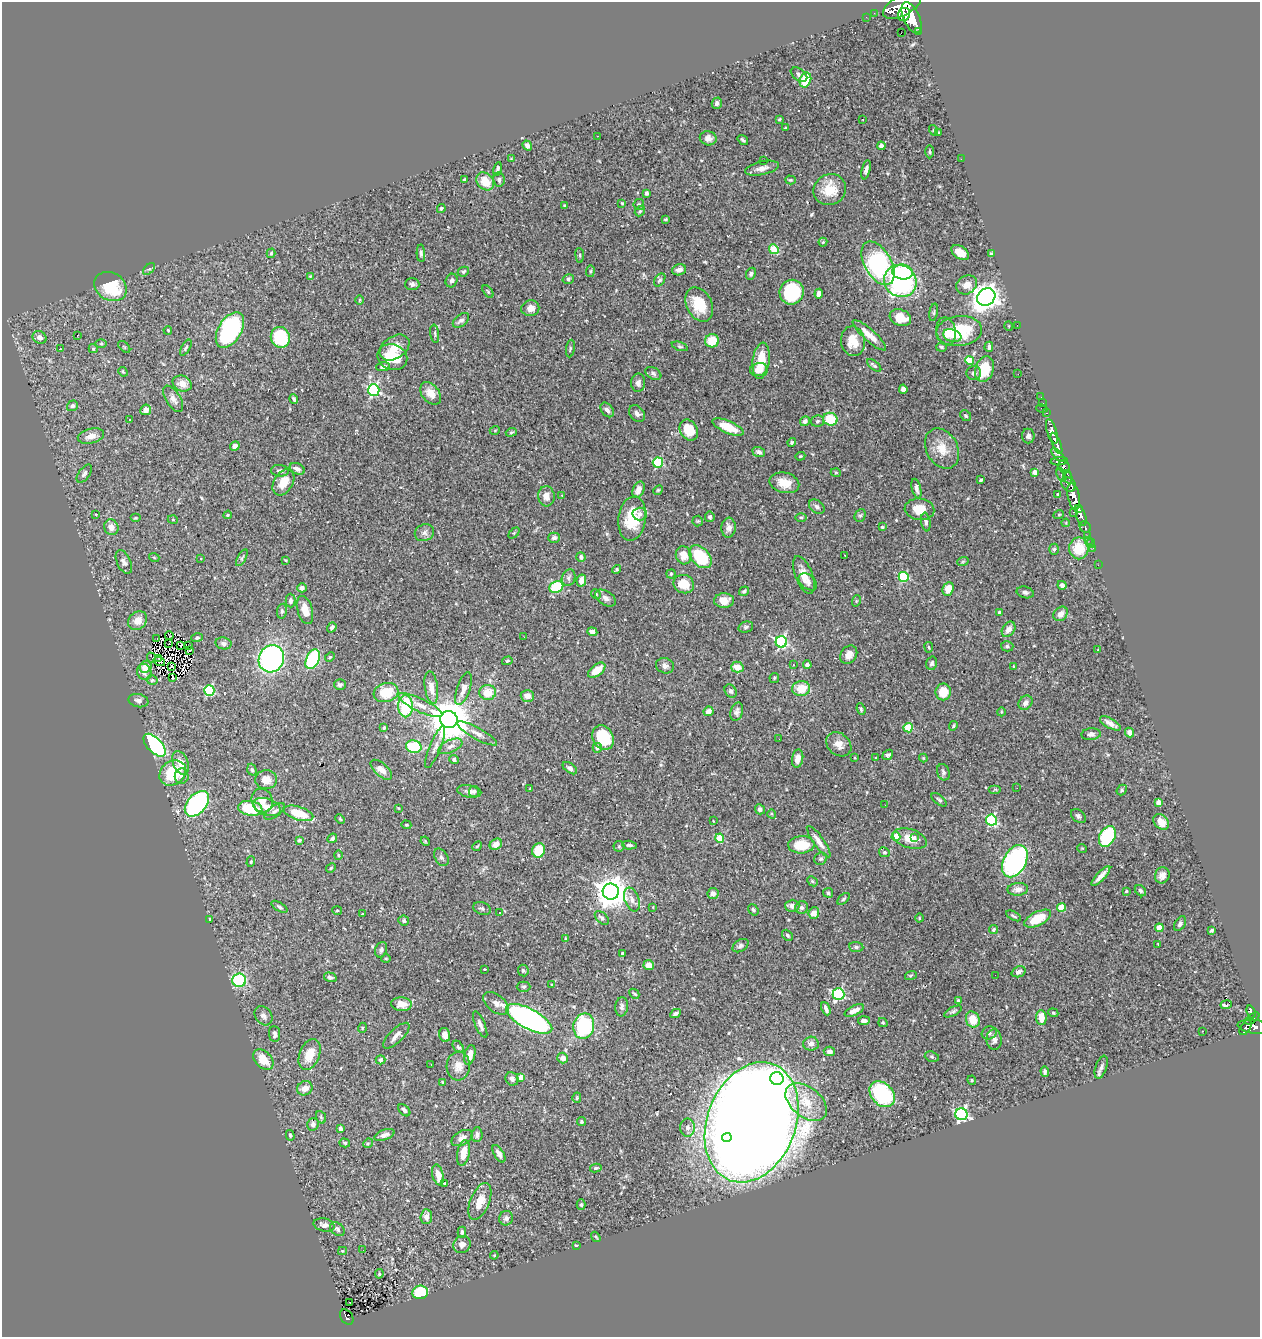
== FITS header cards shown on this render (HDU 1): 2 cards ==
NAXIS1  =                 1258
NAXIS2  =                 1335

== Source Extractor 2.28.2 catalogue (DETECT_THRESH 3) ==
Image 1258 x 1335 px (HDU 1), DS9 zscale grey, 1 PNG px = 1 image px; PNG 1262 x 1339 px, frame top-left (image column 1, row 1335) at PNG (2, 2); each listed source drawn as its Kron ellipse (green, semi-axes under 4 px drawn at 4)
Background 0.546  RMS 0.026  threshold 0.0775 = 3 sigma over >= 5 px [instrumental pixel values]
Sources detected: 501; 1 with non-positive FLUX_AUTO (blend fragments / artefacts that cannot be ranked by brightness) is neither listed nor drawn; the other 500 listed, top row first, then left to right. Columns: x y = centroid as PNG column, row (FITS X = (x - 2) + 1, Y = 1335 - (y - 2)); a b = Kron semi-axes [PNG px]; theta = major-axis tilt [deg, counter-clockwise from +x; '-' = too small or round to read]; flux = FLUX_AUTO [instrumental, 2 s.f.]
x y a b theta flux
902 6 20 10 28 4900
874 13 2 2 - 5.1
904 14 7 6 - 1200
866 17 2 2 - 4
911 18 16 8 -65 4200
919 32 3 3 - 85
901 33 3 2 - 1.2
799 75 9 5 -37 4.8
805 80 7 5 69 45
717 103 5 5 - 5
779 119 3 2 - 1.8
863 120 2 2 - 0.9
786 128 4 2 - 1.6
933 130 5 3 - 1.4
939 133 4 3 - 3.2
597 136 2 2 - 0.82
708 138 8 7 - 9.1
743 140 6 3 -36 2.9
527 146 5 4 - 6.3
881 146 4 4 - 5.3
930 152 7 3 -89 2.2
511 159 4 3 - 1.4
961 159 3 2 - 1.7
763 161 2 2 - 22
762 168 17 6 12 12
498 169 7 3 79 3.5
866 170 10 4 76 6.6
464 180 3 3 - 4.5
499 180 7 6 - 5.2
790 180 5 4 - 2.3
485 181 10 7 -48 30
830 190 16 15 - 39
647 193 4 3 - 3.5
622 203 4 3 - 1.6
639 204 5 5 - 3.5
565 206 3 3 - 2.7
441 208 4 4 - 2.8
640 211 6 4 48 2.6
665 219 4 3 - 2.3
823 242 4 4 - 2
774 249 5 4 - 43
271 253 5 3 - 2.7
421 253 8 4 -88 3.7
960 253 10 6 -35 19
991 254 4 3 - 2.5
580 255 7 4 -83 2.5
878 263 24 13 -60 270
149 269 7 4 42 3.2
679 270 7 5 18 9.1
590 271 6 3 82 2
463 272 6 4 28 3.1
902 272 10 7 -5 85
751 274 6 4 65 4.1
310 276 4 3 - 1.3
568 279 6 4 15 2.7
452 280 7 5 64 4.2
660 280 7 5 57 3.6
900 281 17 15 -42 250
412 284 7 6 - 5.7
967 285 11 9 34 15
111 287 17 13 -30 76
488 291 7 4 -52 2.3
792 292 12 12 - 120
819 294 5 4 - 6.7
986 297 10 8 37 1800
360 300 5 3 - 1.6
699 304 18 12 -63 43
530 308 9 8 - 12
934 312 9 4 79 3.1
900 318 11 8 -20 34
461 320 9 5 39 5.2
1017 325 2 2 - 130
1009 326 5 3 - 1.2
168 330 4 3 - 1.8
230 330 20 11 59 250
946 331 14 9 -80 17
959 331 23 15 6 83
435 334 9 3 -82 2.8
869 335 22 6 -42 20
77 336 2 2 - 22
952 336 9 6 -15 12
40 337 7 6 - 9.1
280 337 10 9 - 110
712 341 7 6 - 39
853 341 15 12 -80 28
101 344 6 4 0 2
680 346 8 4 -18 2.7
124 347 7 2 -45 1.5
942 347 5 4 - 2.9
989 347 5 4 - 4.8
186 348 9 4 60 2.9
394 348 16 11 34 21
60 349 4 4 - 1.6
93 349 4 4 - 2.5
570 349 9 3 82 2.2
392 357 15 12 -21 55
970 360 4 4 - 40
761 361 18 8 82 37
874 365 8 3 -38 3.6
383 367 7 4 2 4.7
985 369 13 9 72 50
759 370 8 6 16 21
123 372 5 4 - 2
653 373 8 5 -31 4.2
974 373 7 7 - 4.9
1018 374 3 2 - 1.5
182 383 10 7 -23 15
638 383 9 7 87 6.8
903 389 5 4 - 6.5
374 390 6 5 - 250
431 393 13 8 -51 21
1041 397 2 2 - 10
173 399 15 7 -58 10
294 399 5 3 - 3.9
1043 403 2 2 - 9
72 406 6 5 - 4.1
1042 408 6 3 -15 69
146 410 5 5 - 8.7
607 410 8 5 -51 6.6
1046 413 3 2 - 24
637 414 9 7 -47 7.1
966 416 6 5 - 2.5
830 419 7 6 - 49
130 420 3 3 - 4.2
805 421 5 4 - 5.3
818 421 6 5 - 3.7
728 427 16 6 -23 39
495 430 5 3 - 1.7
689 430 11 8 -59 41
1052 431 13 5 -73 1700
511 432 6 4 20 2.4
91 436 13 7 14 12
1028 436 7 6 - 4.4
792 442 4 4 - 2.4
1056 443 11 4 -68 1300
235 446 5 4 - 9.3
942 449 21 15 -60 32
759 452 6 4 -20 5.8
1058 455 8 4 -47 480
800 456 5 4 - 1.9
1059 461 8 3 4 420
658 462 5 5 - 120
1064 467 7 5 -64 540
297 469 8 5 -26 7.3
280 471 9 6 -4 5.5
1035 472 4 4 - 16
836 473 5 3 - 1.5
84 474 10 5 54 4.9
1061 475 7 3 -65 130
1068 477 7 3 -74 330
981 480 3 3 - 2.8
283 482 14 9 59 27
784 483 15 10 -14 28
1069 484 8 6 -44 1100
916 488 10 4 -76 7.4
638 490 8 5 66 12
658 490 5 4 - 2.1
1058 494 3 3 - 3.6
562 495 2 2 - 1.5
546 496 10 8 -85 13
1074 496 13 6 -79 2800
817 507 9 6 -40 5.3
919 509 15 11 -5 27
1079 509 4 3 - 470
1073 512 3 2 - 23
96 514 4 3 - 1.2
640 514 7 6 - 6.9
1059 514 5 3 - 1.3
228 515 4 3 - 2.2
860 515 6 5 - 3
1081 516 10 4 -72 1100
710 517 5 5 - 3.7
801 517 6 4 -1 2.3
135 518 5 4 - 1.9
632 518 22 13 82 63
173 520 5 3 - 1.7
698 521 5 5 - 2.1
926 522 9 4 -81 4.6
1066 523 4 3 - 1.5
111 527 8 7 - 12
882 527 3 3 - 1.9
1085 527 6 5 - 240
729 528 10 7 86 8.5
424 533 10 8 23 7.4
514 533 6 4 45 2.1
1087 536 4 3 - 120
554 538 6 5 - 4.8
1088 540 3 2 - 5.3
1091 543 5 3 - 43
1079 548 11 10 - 46
1093 548 2 2 - 7.7
1054 549 5 4 - 2.9
684 555 9 8 - 20
845 555 3 2 - 2.2
154 557 5 3 - 1.6
581 557 5 4 - 4.7
700 557 13 9 -47 87
242 558 9 3 61 3
201 559 3 3 - 5.4
286 560 4 2 - 1.3
963 561 6 3 20 2
124 562 13 7 -66 6.7
1098 565 2 2 - 6.3
616 569 4 4 - 2.5
671 574 4 4 - 2.4
804 575 20 8 -69 21
904 577 5 5 - 130
569 578 8 6 71 5.7
581 580 6 5 - 12
808 582 10 7 -39 6.6
684 584 10 9 - 33
1062 585 4 4 - 5.2
556 587 7 5 23 92
302 588 5 4 - 7.5
948 589 7 5 66 26
744 591 5 4 - 3.4
1025 592 9 5 -15 4.8
596 594 5 4 - 2.3
606 598 11 7 -32 7.2
291 601 7 5 -89 4.7
724 601 10 7 2 18
856 601 6 3 72 1.8
305 610 14 7 -73 21
282 611 7 5 81 3.2
999 612 4 3 - 3.2
1061 614 8 6 47 10
138 621 10 8 42 18
332 627 5 4 - 4
746 627 7 5 16 4.2
1009 629 8 6 56 11
592 632 5 4 - 6
169 636 4 2 - 1.5
524 637 3 2 - 1.7
197 638 6 4 17 2.9
157 639 3 2 - 3.3
781 642 6 5 - 260
223 643 8 6 -10 5.1
169 644 3 2 - 1.8
181 645 3 2 - 1.9
188 646 3 2 - 2.6
1007 646 6 5 - 3.5
929 647 5 3 - 1.6
190 650 3 2 - 0.21
1098 650 3 3 - 1.2
849 655 10 8 53 12
330 657 5 4 - 2.5
151 658 5 2 - 0.54
159 658 3 2 - 1.3
271 659 14 12 64 380
313 659 10 6 65 200
507 661 5 4 - 2.3
159 662 6 2 -17 0.59
932 663 7 5 75 3.9
793 665 3 3 - 1.2
807 665 4 4 - 6.8
172 666 3 2 - 1
665 666 9 7 -19 7.2
1014 666 3 2 - 1.5
146 667 6 5 - 15
737 667 6 5 - 20
597 670 10 5 38 24
144 672 8 7 - 8.9
173 678 4 3 - 9.1
774 678 5 4 - 2.3
152 680 5 4 - 2.8
340 685 6 5 - 4.5
431 688 16 6 -82 17
464 689 17 6 71 14
801 689 9 7 13 33
209 690 5 5 - 140
731 691 7 5 -57 4.3
488 692 8 7 - 32
943 692 8 8 - 27
386 693 12 9 16 55
527 696 7 6 - 13
138 701 10 6 -14 6.4
1025 703 8 6 47 8.4
420 705 24 6 -25 20
406 706 11 7 90 100
861 709 6 3 -69 2.5
708 711 5 4 - 13
737 712 9 6 74 6.1
1001 712 4 3 - 1.5
449 719 9 8 - 6000
1110 723 11 5 -30 11
953 726 5 3 - 2.2
384 728 4 3 - 2.9
908 728 4 4 - 59
1130 732 5 4 - 9.5
477 733 22 6 -29 12
1091 734 9 6 4 5.3
603 738 13 10 -63 83
779 739 2 2 - 2.8
839 744 14 10 -42 15
154 745 14 7 -46 270
450 746 13 6 25 8.7
414 747 8 6 -13 87
435 747 22 5 68 11
597 748 5 4 - 7.1
888 755 6 4 40 4
876 757 3 2 - 1.2
798 758 9 5 80 15
855 758 4 2 - 1.2
923 758 4 4 - 1.6
454 759 5 4 - 6.4
181 763 12 7 -67 20
570 768 8 5 -37 5.1
252 770 6 4 -71 3.1
381 770 13 6 -42 14
943 772 8 6 -72 4.2
173 773 14 11 37 74
182 776 7 7 - 6.2
266 780 11 9 7 17
1017 788 2 2 - 2.3
530 789 3 2 - 1.7
995 789 6 4 0 1.8
1122 790 6 4 50 3.4
469 791 12 6 -10 7.8
474 792 6 5 - 3.8
939 800 9 4 -39 3.8
262 801 12 10 -64 17
1158 803 4 4 - 19
197 804 15 9 48 300
885 805 2 2 - 1.7
267 807 14 8 -18 19
250 808 12 7 -10 67
398 808 4 3 - 1.3
760 809 5 5 - 6.1
275 811 12 5 37 5.8
299 813 15 6 -17 44
772 814 5 3 - 1.6
1078 816 8 6 -38 4.8
340 819 5 3 - 1.7
991 820 5 5 - 160
713 821 3 2 - 2.2
1161 822 9 6 -46 19
406 825 5 4 - 2
896 837 4 4 - 42
914 837 3 3 - 3.4
1107 837 11 7 63 130
332 838 5 4 - 4.8
720 838 4 4 - 53
910 839 17 9 -17 24
299 840 4 3 - 2.4
425 841 5 4 - 1.8
819 842 19 5 -54 15
496 844 6 5 - 10
629 845 7 4 -4 3.7
801 845 13 8 4 44
477 846 5 4 - 2
619 846 5 5 - 2.6
1082 848 5 3 - 1.4
539 850 7 6 - 50
884 852 6 4 -27 2.7
338 855 5 3 - 2
441 857 9 6 -60 4.6
821 859 6 6 - 4
1015 861 17 11 62 360
251 862 5 4 - 1.9
331 868 5 4 - 2.2
1162 875 8 7 - 9.3
1101 876 13 4 47 11
812 881 6 4 -45 2.6
1018 889 10 6 3 11
1126 891 3 3 - 2.7
1140 891 6 5 - 3.8
611 892 8 8 - 3000
828 893 5 5 - 3.1
713 894 5 5 - 11
632 899 12 7 -69 11
843 899 7 4 43 2.5
792 906 7 6 - 8
279 907 9 4 -31 3.4
653 907 3 3 - 1.3
1062 907 4 4 - 36
482 908 9 6 -20 4.5
802 908 6 6 - 5
337 910 5 3 - 1.6
753 910 6 4 -51 3.4
500 913 3 3 - 1.7
814 913 6 5 - 13
363 914 3 2 - 2.5
1013 916 8 3 -29 2.9
602 918 8 5 -43 5.6
919 918 4 3 - 1.4
209 919 4 3 - 2.3
1038 919 15 6 26 45
404 921 5 5 - 4.1
1180 924 8 5 59 4
1159 928 4 4 - 27
994 930 4 3 - 3
1212 930 4 3 - 2.7
787 935 6 5 - 3.7
566 939 4 2 - 1.6
1158 945 3 2 - 1.5
741 946 9 5 33 4.7
856 947 7 5 -6 4.1
381 950 8 5 67 4.9
622 953 4 2 - 3
386 958 5 3 - 1.8
649 965 5 5 - 13
485 969 3 3 - 1.5
523 971 6 5 - 3.2
1018 972 7 5 21 6.1
911 975 6 4 19 2.2
995 975 2 2 - 1.1
330 977 6 4 -16 4.2
239 980 7 6 - 160
552 985 3 3 - 2
524 987 7 5 1 3.1
634 994 5 3 - 2.6
838 994 6 5 - 220
958 1001 4 3 - 5
496 1003 14 8 -37 13
401 1004 10 7 -3 18
1226 1005 6 3 8 3.3
622 1007 9 6 83 6
826 1009 7 3 -67 6.6
854 1011 10 5 27 14
953 1012 9 4 28 3.6
1251 1012 7 3 -70 180
675 1013 6 3 27 4.2
1053 1013 5 4 - 2.1
263 1016 10 8 -52 7.3
1041 1018 7 5 -85 25
529 1019 25 10 -28 610
973 1019 8 6 -68 28
1252 1019 8 4 38 180
864 1021 6 4 5 7.1
883 1022 5 3 - 2.2
480 1025 14 5 -66 6.9
584 1026 13 10 78 140
1253 1027 16 7 -7 730
362 1028 5 3 - 1.6
1246 1028 8 4 59 250
1202 1031 2 2 - 1.1
989 1033 7 6 - 5.8
275 1034 8 5 -84 5.9
445 1035 7 5 -75 12
396 1036 17 6 44 9.9
994 1040 10 7 -88 7.9
811 1044 8 7 - 7.3
458 1047 7 4 -53 3.1
829 1051 6 4 -6 6.5
310 1055 16 10 68 34
470 1055 10 5 76 17
932 1057 7 5 -18 3
563 1058 5 5 - 12
263 1060 12 8 -46 29
381 1060 5 4 - 2.7
431 1064 3 2 - 1.6
458 1066 14 12 86 19
1101 1067 12 5 71 6.3
1045 1072 5 3 - 3.3
521 1078 4 4 - 19
512 1079 7 6 - 6.6
777 1079 7 6 - 510
972 1080 4 4 - 2
442 1082 3 2 - 1.5
305 1088 8 7 - 13
882 1094 14 10 -48 170
577 1098 5 4 - 2.5
806 1102 24 15 -38 48
404 1110 7 4 -46 6.5
961 1114 6 6 - 330
321 1117 6 4 -69 2.6
581 1122 4 4 - 3.1
752 1122 62 44 69 9400
313 1124 6 5 - 8
687 1128 9 7 -89 8.8
340 1129 4 3 - 5
290 1135 5 4 - 2.4
385 1135 10 5 20 6.7
477 1135 7 5 85 5.1
727 1137 5 4 - 130
462 1138 11 7 29 9.4
345 1143 5 4 - 2.5
368 1143 5 4 - 2.2
463 1153 13 6 79 19
499 1154 10 4 -58 8.1
596 1168 6 4 10 2.6
438 1175 10 5 -76 16
445 1183 4 3 - 2.4
480 1201 19 9 68 26
581 1205 5 4 - 3
426 1217 7 6 - 8.7
506 1218 7 7 - 6.5
324 1225 10 6 -13 7.9
337 1229 8 6 -43 4
462 1232 5 3 - 3.7
596 1237 5 3 - 1.6
462 1244 9 8 - 9.9
576 1245 3 3 - 2.1
363 1250 3 2 - 1.9
342 1251 4 4 - 1.7
494 1255 4 4 - 1.9
379 1274 5 3 - 2.2
420 1292 8 7 - 62
350 1302 2 2 - 1.6
347 1317 8 6 -55 91
At the frame edge (FLAGS 8, measured only in part): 1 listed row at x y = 902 6
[1 non-positive-flux detection neither listed nor drawn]